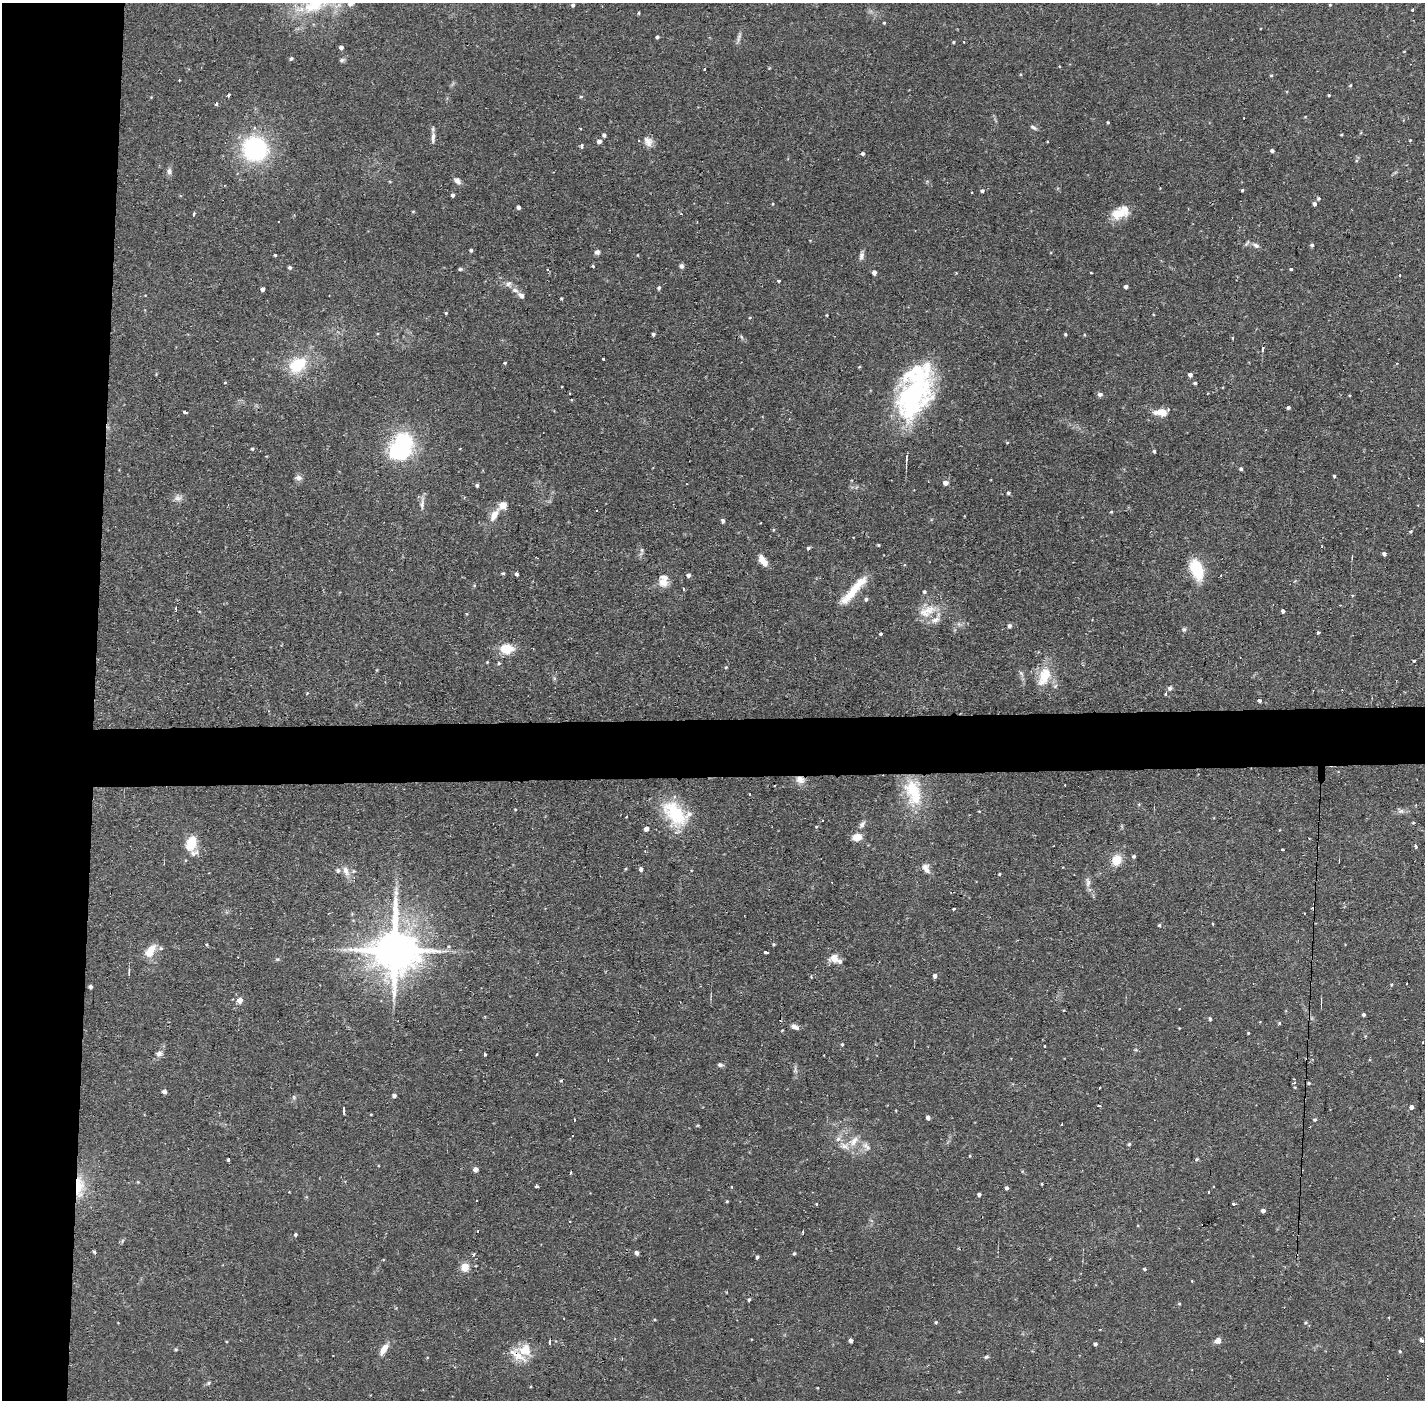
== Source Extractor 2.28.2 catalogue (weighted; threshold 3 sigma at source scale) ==
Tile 4 of 3 x 3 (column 1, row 2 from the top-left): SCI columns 1-1423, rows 1450-2847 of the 4268 x 4298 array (HDU 1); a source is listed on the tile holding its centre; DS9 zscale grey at full resolution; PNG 1427 x 1402 px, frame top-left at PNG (2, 3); no overlay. Shown black and unused: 10% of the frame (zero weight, under 2 of 3 exposures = <1% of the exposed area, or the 3 px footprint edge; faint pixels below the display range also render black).
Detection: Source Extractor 2.28.2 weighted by HDU 2 'WHT'; one run over the whole footprint, this tile lists its part. Background 0.0738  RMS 0.006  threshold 0.0271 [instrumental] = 3 sigma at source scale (4.5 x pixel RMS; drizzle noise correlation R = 1.50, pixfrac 1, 0.05/0.05 arcsec/px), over >= 5 px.
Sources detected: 279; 2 inside a brighter object's white glare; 13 cosmic-ray / hot-pixel residue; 1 long thin detection or spike segment (spike, bleed or trail) — not listed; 11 inside a brighter listed object's ellipse — not listed separately; the other 252 listed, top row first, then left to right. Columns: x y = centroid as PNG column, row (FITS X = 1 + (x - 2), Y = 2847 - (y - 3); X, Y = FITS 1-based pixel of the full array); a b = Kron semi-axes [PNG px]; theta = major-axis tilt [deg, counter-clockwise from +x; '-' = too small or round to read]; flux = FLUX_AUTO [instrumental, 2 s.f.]
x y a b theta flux
316 3 49 23 33 43
350 4 9 8 - 2.9
573 5 4 4 - 1.3
1330 5 4 3 - 0.49
1413 10 3 3 - 2.6
638 13 5 3 - 0.61
884 23 4 3 - 0.66
657 37 3 3 - 1
739 37 16 4 76 2.2
954 42 4 3 - 0.69
964 42 3 2 - 0.67
341 47 4 4 - 2.1
291 58 5 4 - 1.1
342 60 6 5 - 1.3
704 69 3 2 - 1.5
1271 75 4 4 - 0.69
1350 85 4 3 - 0.68
228 95 3 2 - 1
1329 95 4 3 - 0.61
216 104 3 3 - 2
1108 122 3 3 - 0.71
1033 127 9 4 -32 1.5
604 135 5 4 - 1.5
1341 135 4 3 - 0.56
433 137 16 5 88 2.7
1410 140 3 3 - 0.51
599 141 5 5 - 2.4
648 141 14 11 -63 4.6
581 145 4 3 - 13
255 149 27 25 -20 66
1272 151 4 4 - 1.5
863 154 4 4 - 1.2
169 171 8 6 86 2
457 181 10 6 -35 2.5
1242 190 4 3 - 0.77
982 191 4 4 - 1.3
972 193 2 2 - 0.62
453 195 4 3 - 1.6
1319 198 5 4 - 0.87
1314 204 5 4 - 1.8
518 207 4 3 - 1.9
413 211 5 3 - 0.49
194 214 4 3 - 1.5
681 214 3 3 - 0.61
1118 214 20 15 17 10
1247 243 10 4 52 1.1
1256 245 9 6 -26 2.2
1312 245 4 4 - 1.1
471 250 4 3 - 1.2
597 252 6 6 - 1.9
275 255 3 3 - 0.67
861 256 11 6 78 2.3
593 266 4 3 - 0.66
681 266 6 5 - 1.6
290 267 4 4 - 1.2
460 269 6 4 1 0.93
1291 269 4 3 - 0.75
548 270 3 3 - 1.1
874 273 4 4 - 2.5
1091 273 3 3 - 0.81
1400 275 3 2 - 0.94
779 281 4 3 - 0.93
508 284 10 7 26 2.6
1126 287 4 4 - 2.2
659 288 5 4 - 1.3
262 289 4 3 - 1.9
521 295 13 7 -38 3.3
561 298 3 3 - 0.58
446 313 4 4 - 0.68
827 315 4 2 - 0.55
750 318 4 4 - 0.61
653 334 4 3 - 1.2
1065 334 3 3 - 0.8
1084 335 5 3 - 0.53
1233 338 3 2 - 0.9
1263 348 7 3 76 0.96
604 359 3 3 - 3.4
505 363 4 3 - 0.65
298 365 26 18 37 23
1190 375 5 4 - 2.1
225 383 4 3 - 0.71
1195 383 4 3 - 1.1
570 393 3 2 - 0.55
1100 394 7 5 -9 1.6
1349 395 4 2 - 0.48
912 398 51 41 72 93
1288 407 4 4 - 1.1
185 412 4 3 - 2.7
1161 412 14 7 -3 10
252 449 5 4 - 0.92
1154 451 4 3 - 0.92
399 452 28 20 -10 40
1241 469 4 4 - 1.2
1334 476 3 3 - 0.87
298 478 10 7 -13 2.1
945 483 5 4 - 3.2
477 485 4 4 - 1.1
1008 493 5 4 - 1
178 498 10 9 - 3
422 503 20 5 85 3
1111 512 4 3 - 0.58
494 515 18 8 61 6.9
723 520 4 4 - 1.5
773 530 5 3 - 0.53
1410 531 6 4 33 0.78
878 545 4 3 - 0.65
808 548 5 4 - 0.95
642 550 6 4 -89 1.1
1384 554 4 4 - 1.7
763 561 14 7 -57 6.1
1197 569 20 11 -70 26
503 573 5 4 - 0.85
516 574 4 3 - 1.8
688 575 5 4 - 1.7
663 582 16 10 -55 5.5
683 589 4 3 - 0.7
853 590 43 8 49 19
924 592 5 4 - 1.1
866 599 5 4 - 1.3
176 609 4 2 - 1.7
928 610 18 13 22 11
1283 611 4 3 - 1.5
1009 626 5 4 - 1.7
1184 629 6 5 - 1
1318 632 3 3 - 0.88
881 634 3 3 - 0.87
507 649 13 9 1 14
1414 661 3 3 - 0.67
487 662 4 3 - 0.54
499 663 5 4 - 0.86
726 667 5 3 - 0.56
1021 673 9 4 -54 1.4
1044 676 26 14 67 16
1170 688 7 6 - 1.5
307 693 4 4 - 0.52
1165 694 4 3 - 0.61
1259 701 3 3 - 1.4
800 780 12 9 -11 5
913 792 38 20 -76 30
750 794 3 2 - 0.46
515 809 4 3 - 0.42
979 811 4 3 - 0.46
1401 811 9 6 -8 2.2
674 813 38 22 -49 34
862 825 12 7 57 2.5
816 827 5 3 - 0.48
646 829 5 5 - 2.5
857 837 9 7 15 7.8
191 843 17 9 66 15
1416 846 5 3 - 0.88
1282 850 3 3 - 1.1
1134 856 4 4 - 1.2
1117 860 11 9 63 11
926 868 14 8 -61 3.9
625 869 5 3 - 0.55
641 869 5 4 - 1.7
346 871 15 8 -67 4.9
999 874 4 3 - 0.7
1088 882 14 6 -86 2.9
954 909 3 3 - 1.2
1213 924 3 2 - 0.72
1159 925 3 3 - 0.82
774 944 4 3 - 0.71
207 945 5 3 - 0.61
449 946 5 4 - 0.89
150 951 19 10 55 8.5
395 951 15 12 -90 2900
766 952 3 3 - 14
834 958 13 12 - 5.1
277 959 6 4 -16 0.76
935 976 4 4 - 2.1
1391 985 4 3 - 0.67
90 987 4 3 - 1.5
240 1000 5 5 - 5
1364 1015 4 3 - 1.1
1210 1019 4 3 - 0.94
1279 1023 5 4 - 0.69
795 1027 9 5 -25 2.9
1179 1028 3 2 - 0.43
782 1030 3 3 - 0.49
1248 1033 3 3 - 0.59
842 1044 4 3 - 0.74
1044 1046 2 2 - 0.65
1135 1050 5 3 - 0.68
159 1054 10 8 11 2.5
537 1054 3 2 - 0.56
484 1055 3 3 - 2
720 1065 7 5 -14 1.4
795 1070 9 5 -90 1.7
1294 1083 4 3 - 0.95
1309 1083 4 4 - 0.77
1100 1088 3 2 - 1.2
164 1092 5 4 - 2.3
394 1095 5 4 - 1.6
294 1097 6 4 -89 0.98
1099 1106 3 2 - 0.86
1411 1107 4 4 - 2.1
344 1110 5 3 - 5.4
371 1114 4 2 - 0.42
928 1117 4 4 - 2
574 1120 3 2 - 0.68
1315 1120 5 4 - 0.86
1062 1124 3 2 - 0.66
838 1139 7 6 - 1.9
854 1141 18 9 52 6.5
1129 1144 4 4 - 0.8
866 1147 14 8 -47 3.6
970 1156 4 3 - 0.46
229 1159 3 3 - 11
1197 1159 4 4 - 1.2
475 1169 4 4 - 3.6
571 1172 3 2 - 0.89
138 1182 4 3 - 0.55
1042 1184 4 2 - 0.49
79 1186 29 11 88 15
536 1186 4 3 - 1
732 1187 3 3 - 1.3
1007 1188 4 4 - 1.5
1209 1192 3 2 - 0.91
979 1194 4 3 - 1.5
476 1200 3 2 - 1.1
727 1201 4 3 - 0.62
816 1204 3 3 - 0.67
1234 1204 4 3 - 8.9
1263 1210 4 4 - 2.3
478 1231 3 3 - 5.4
803 1232 3 2 - 1.2
295 1235 4 4 - 0.95
94 1252 4 4 - 0.95
637 1253 4 4 - 2.3
794 1253 5 4 - 0.74
474 1254 5 4 - 0.92
757 1257 4 3 - 1.3
383 1260 4 2 - 0.56
465 1267 11 11 - 5.7
1145 1269 5 3 - 0.75
1192 1281 3 2 - 0.53
749 1300 3 3 - 1
1179 1304 4 4 - 0.62
936 1322 4 4 - 0.73
1306 1323 6 5 - 1
1421 1340 4 3 - 7.8
851 1341 4 4 - 2.3
1217 1341 7 6 - 3.7
550 1342 4 3 - 3.8
1095 1344 3 3 - 1.3
176 1349 4 4 - 0.7
384 1349 14 6 56 6.3
525 1350 18 17 - 13
1400 1351 5 4 - 0.75
986 1357 6 4 13 1.1
208 1383 5 5 - 0.92
Overlapping masked pixels (flux is a lower limit): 3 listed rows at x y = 912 398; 800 780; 79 1186
Isophote crosses this tile's border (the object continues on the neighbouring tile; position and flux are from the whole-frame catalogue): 2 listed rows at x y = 316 3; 350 4